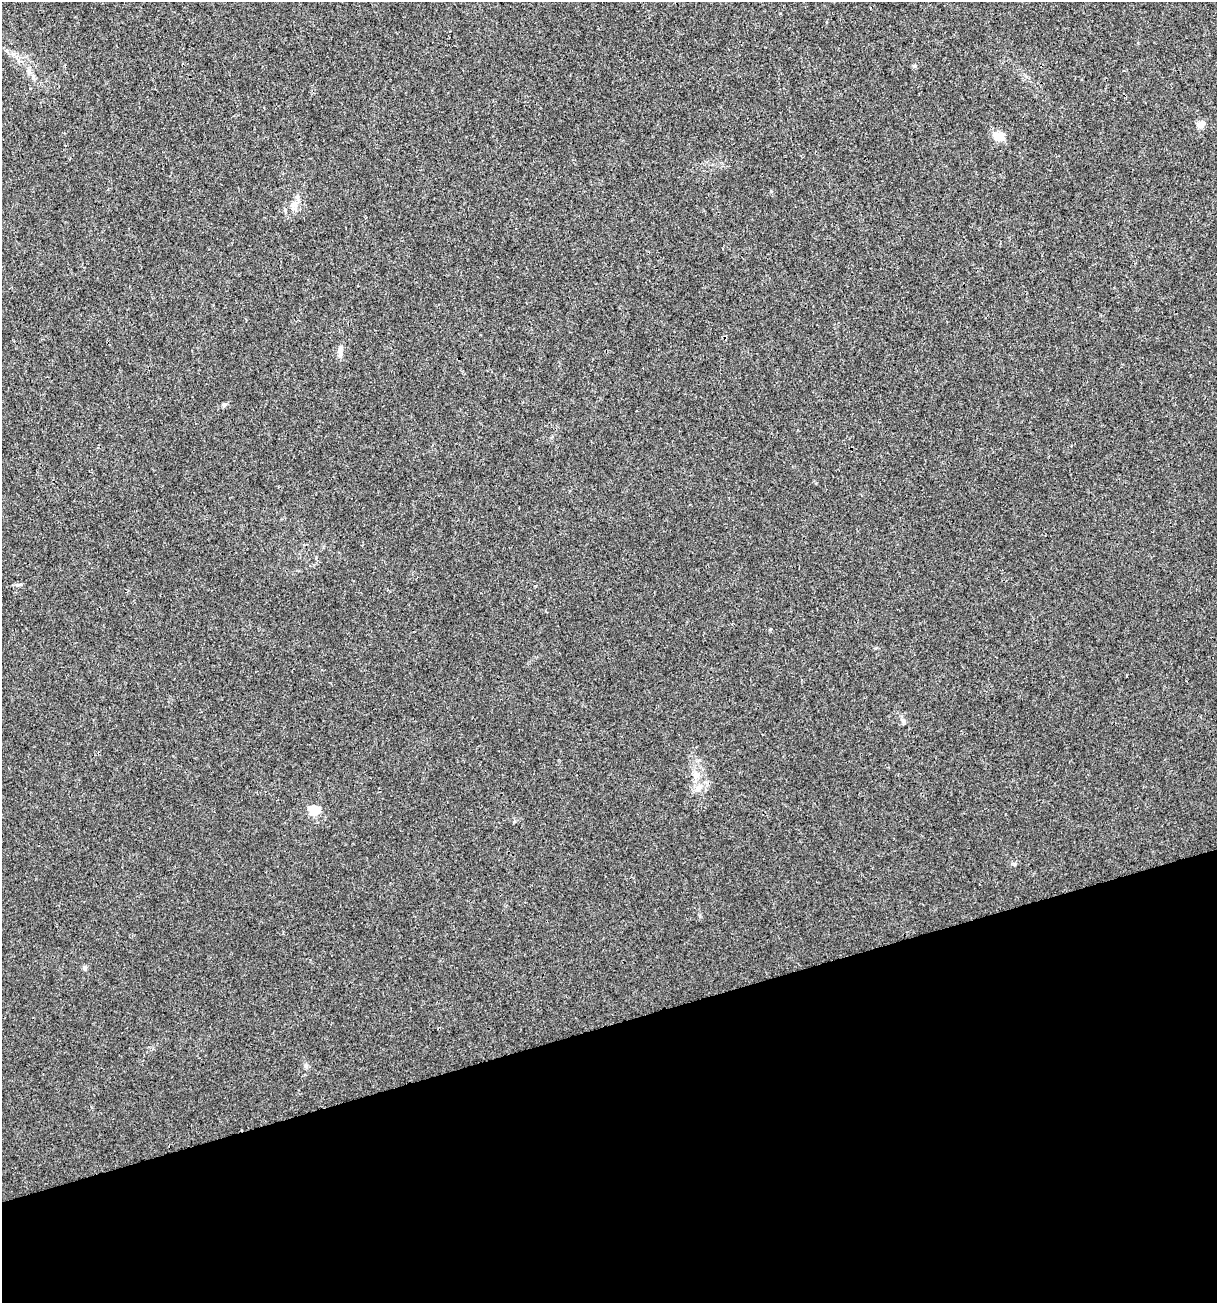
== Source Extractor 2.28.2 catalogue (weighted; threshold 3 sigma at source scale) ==
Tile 14 of 4 x 4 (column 2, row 4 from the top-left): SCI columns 1317-2531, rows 1-1301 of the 5012 x 5207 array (HDU 1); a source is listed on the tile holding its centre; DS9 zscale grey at full resolution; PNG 1219 x 1305 px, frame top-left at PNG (2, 2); no overlay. Shown black and unused: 21% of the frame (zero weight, under 3 of 4 exposures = <1% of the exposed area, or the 3 px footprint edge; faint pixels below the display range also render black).
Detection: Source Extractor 2.28.2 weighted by HDU 2 'WHT'; one run over the whole footprint, this tile lists its part. Background 0.00294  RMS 0.0027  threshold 0.0121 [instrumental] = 3 sigma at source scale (4.5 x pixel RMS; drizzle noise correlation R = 1.50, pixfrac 1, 0.0396/0.0396 arcsec/px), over >= 5 px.
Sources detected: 12; all 12 listed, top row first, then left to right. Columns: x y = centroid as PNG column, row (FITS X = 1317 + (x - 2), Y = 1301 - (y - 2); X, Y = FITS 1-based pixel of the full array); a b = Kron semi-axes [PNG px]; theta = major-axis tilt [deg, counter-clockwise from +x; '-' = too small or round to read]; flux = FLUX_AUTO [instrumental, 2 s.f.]
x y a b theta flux
914 66 6 3 18 0.32
29 72 7 4 -72 0.67
1201 125 8 6 41 2.3
999 136 15 11 2 2.7
294 205 12 8 19 1.8
340 352 17 5 -89 1.4
224 405 6 5 - 0.44
903 721 7 6 - 0.64
696 773 11 5 -47 1.1
698 788 9 6 48 1.3
314 810 6 5 - 17
84 968 6 5 - 0.64
Unlisted compact peaks at least as high as the median listed source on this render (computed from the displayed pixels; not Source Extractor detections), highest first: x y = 771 191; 18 585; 514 822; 305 1066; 1015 864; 770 629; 875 648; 13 54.